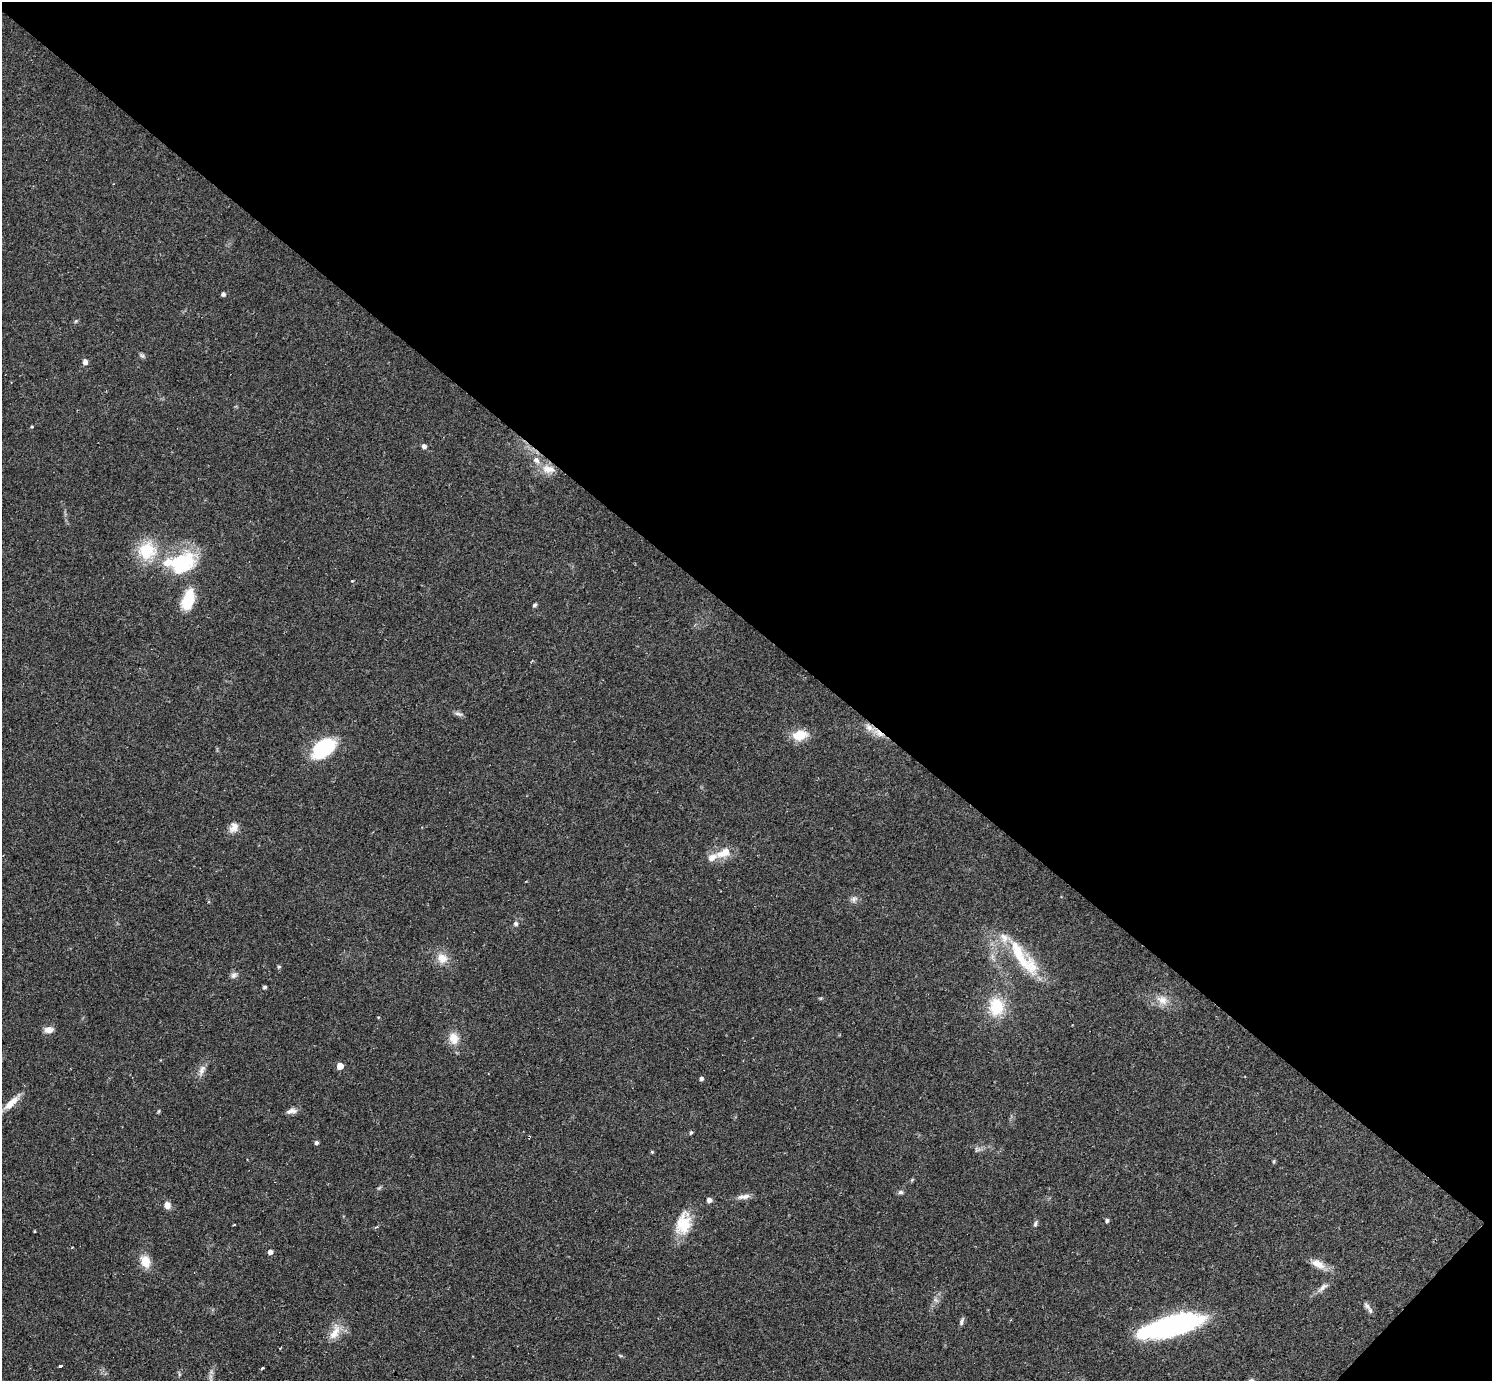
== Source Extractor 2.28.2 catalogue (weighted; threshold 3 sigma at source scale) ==
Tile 8 of 4 x 4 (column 4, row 2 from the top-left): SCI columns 4475-5964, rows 3054-4432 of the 5978 x 5982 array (HDU 1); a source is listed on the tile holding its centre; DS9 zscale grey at full resolution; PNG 1494 x 1383 px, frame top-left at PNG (2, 2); no overlay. Shown black and unused: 46% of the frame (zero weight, under 2 of 3 exposures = <1% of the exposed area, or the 3 px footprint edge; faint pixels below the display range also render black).
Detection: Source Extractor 2.28.2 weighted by HDU 2 'WHT'; one run over the whole footprint, this tile lists its part. Background 0.061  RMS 0.0054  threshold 0.0243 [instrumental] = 3 sigma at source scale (4.5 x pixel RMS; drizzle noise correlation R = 1.50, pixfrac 1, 0.05/0.05 arcsec/px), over >= 5 px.
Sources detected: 74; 1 too faint to see at this stretch — not listed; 7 inside a brighter listed object's ellipse — not listed separately; the other 66 listed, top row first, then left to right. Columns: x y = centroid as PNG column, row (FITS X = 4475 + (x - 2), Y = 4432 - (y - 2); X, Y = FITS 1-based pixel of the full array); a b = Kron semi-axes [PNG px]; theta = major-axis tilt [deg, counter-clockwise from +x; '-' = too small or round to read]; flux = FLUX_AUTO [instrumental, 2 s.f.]
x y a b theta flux
223 294 4 4 - 1.5
76 321 6 3 71 0.64
142 355 9 5 -41 1.1
85 362 8 6 -68 2
32 427 4 4 - 0.63
424 446 5 5 - 1.9
548 469 20 11 -7 7.5
147 550 24 22 40 22
183 563 34 25 29 36
352 581 3 3 - 0.51
188 599 25 13 73 16
534 605 5 4 - 1.2
458 714 13 5 -19 1.7
879 733 17 7 -34 5.4
800 735 17 11 9 11
324 748 20 13 38 47
234 827 14 11 72 4.3
724 853 24 11 24 8.7
854 899 10 7 29 2.1
516 923 6 6 - 1.3
1004 938 16 12 -31 6.9
442 958 12 11 - 7
1031 966 30 21 -63 17
279 967 4 4 - 0.91
234 975 10 7 42 2
265 987 4 3 - 1.2
1162 1000 17 11 -28 6.3
996 1007 18 15 -90 21
378 1017 4 3 - 0.41
49 1030 10 7 6 3.9
454 1038 15 12 -74 6.9
340 1066 5 4 - 7.5
202 1070 16 8 68 3.6
701 1078 4 4 - 1.4
11 1103 28 8 44 6.9
159 1111 6 4 87 0.57
293 1111 12 7 -10 2.6
691 1133 6 4 67 0.74
529 1137 4 3 - 3.3
316 1143 4 4 - 1.4
977 1149 10 6 -12 1.7
652 1152 4 4 - 0.67
1274 1161 6 3 72 0.63
379 1188 6 4 43 0.83
900 1192 7 5 2 1.3
744 1196 18 6 7 3.2
709 1200 5 4 - 2.9
167 1205 8 7 - 3.4
1107 1221 4 4 - 1.2
683 1223 29 18 76 16
234 1224 2 2 - 0.58
1035 1224 9 5 77 1.2
35 1231 4 2 - 0.48
270 1252 4 4 - 2.6
145 1261 14 10 -69 8.3
1318 1264 21 10 -28 5.9
1323 1287 17 6 38 3.1
1367 1306 13 7 -43 2.2
961 1322 11 5 69 1.5
1170 1326 62 19 15 93
335 1332 24 10 67 7.6
280 1348 3 2 - 0.53
621 1356 7 3 -19 0.64
61 1366 4 3 - 3.3
262 1368 3 3 - 1.6
179 1374 6 4 -73 0.73
Overlapping masked pixels (flux is a lower limit): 2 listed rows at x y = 879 733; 529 1137